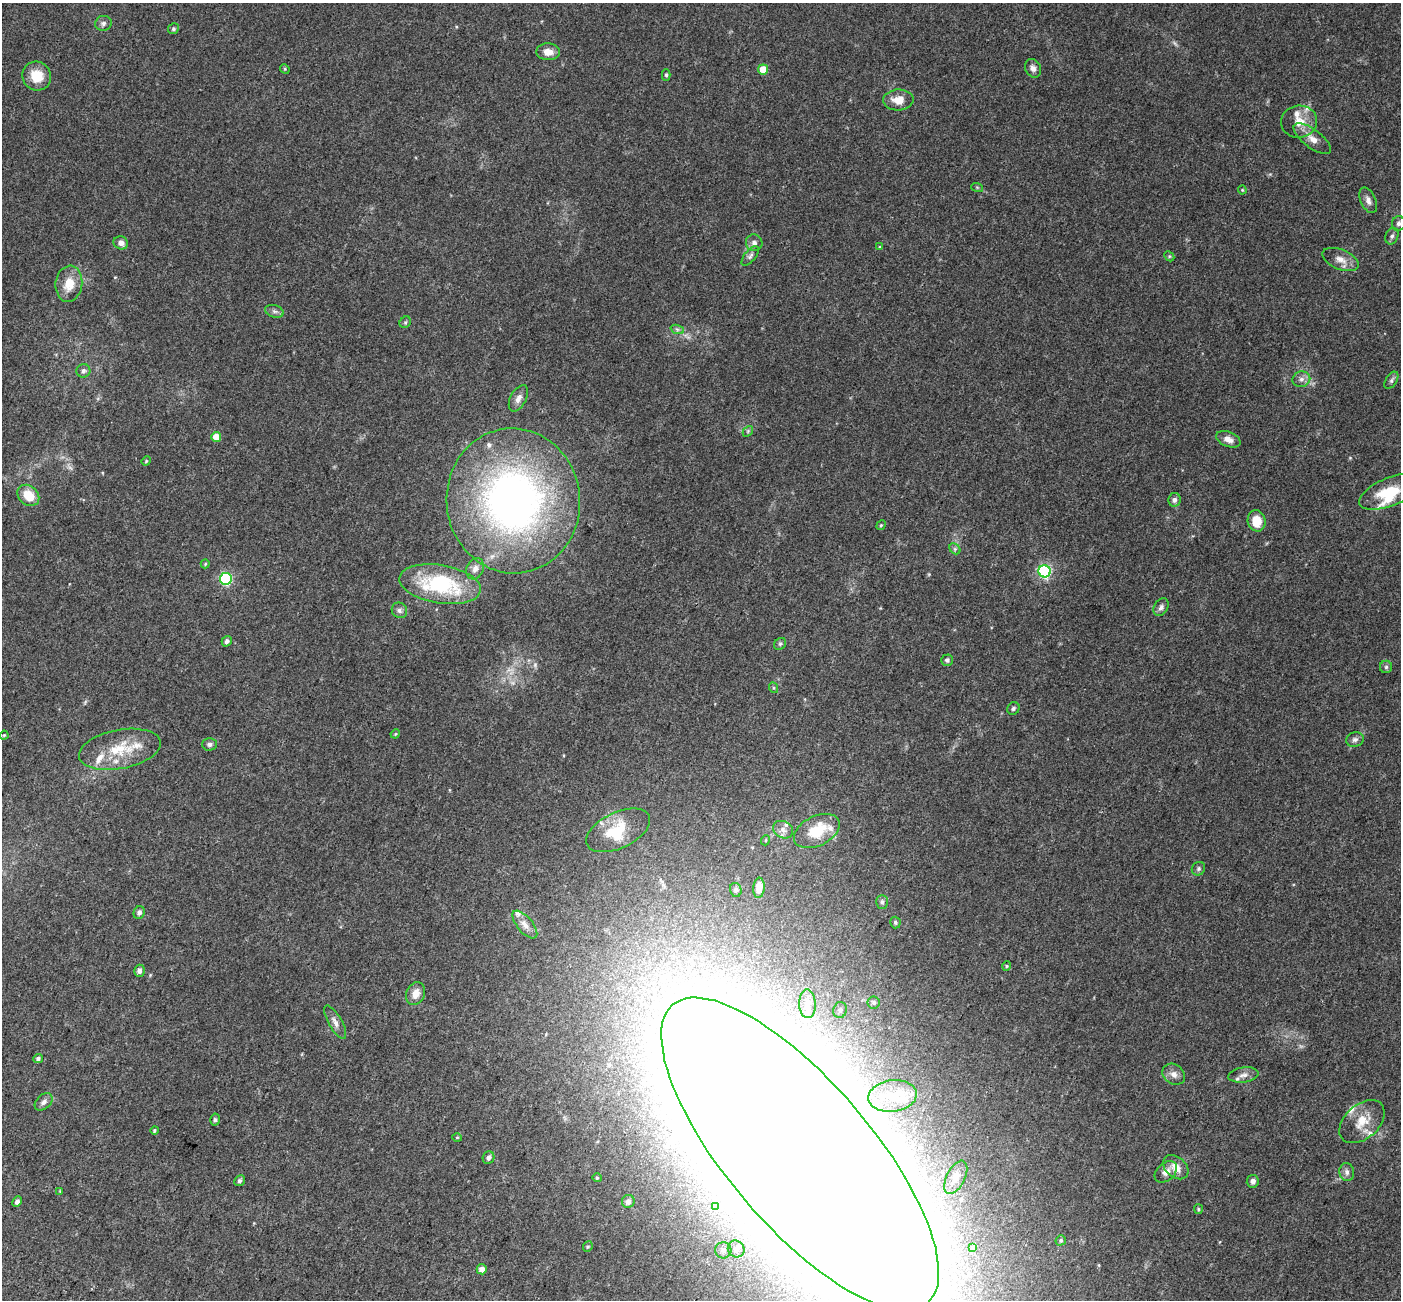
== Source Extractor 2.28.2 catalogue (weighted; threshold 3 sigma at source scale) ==
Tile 7 of 4 x 4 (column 3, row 2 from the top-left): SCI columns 2897-4295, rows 2989-4286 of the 5785 x 5911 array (HDU 1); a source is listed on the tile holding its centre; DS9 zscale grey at full resolution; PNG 1403 x 1302 px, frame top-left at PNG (2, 3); each listed source drawn as its Kron ellipse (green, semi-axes under 4 px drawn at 4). Shown black and unused: <1% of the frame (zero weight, under 3 of 5 exposures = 6% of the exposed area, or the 3 px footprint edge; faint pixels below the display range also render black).
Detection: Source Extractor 2.28.2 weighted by HDU 2 'WHT'; one run over the whole footprint, this tile lists its part. Background 0.0315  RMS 0.0028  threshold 0.0128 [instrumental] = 3 sigma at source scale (4.5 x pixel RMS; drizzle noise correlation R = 1.50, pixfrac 1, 0.0396/0.0396 arcsec/px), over >= 5 px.
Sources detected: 131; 2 too faint to see at this stretch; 9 inside a brighter object's white glare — neither listed nor drawn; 14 inside a brighter listed object's ellipse — not listed separately; the other 106 listed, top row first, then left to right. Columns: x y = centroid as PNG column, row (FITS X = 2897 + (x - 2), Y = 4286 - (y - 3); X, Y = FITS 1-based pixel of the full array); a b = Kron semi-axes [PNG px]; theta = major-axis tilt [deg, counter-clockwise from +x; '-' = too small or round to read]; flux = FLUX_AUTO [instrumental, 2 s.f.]
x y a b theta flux
103 23 8 7 - 0.9
173 29 6 5 - 0.42
548 52 12 8 -2 2.3
1033 68 9 7 -62 1.1
285 69 5 4 - 0.3
763 69 5 5 - 4.9
666 75 6 4 -90 0.4
37 76 15 14 - 5.1
898 100 15 10 3 3.3
1299 122 18 16 5 4.1
1312 139 22 9 -38 2.6
977 187 6 3 -19 0.3
1242 190 4 4 - 0.26
1368 200 13 7 -66 1.3
1399 223 7 6 - 0.77
1392 236 9 6 69 0.77
121 243 7 6 - 1.3
754 243 8 8 - 1.1
880 247 4 3 - 0.26
750 256 12 5 50 0.8
1169 256 6 4 -45 0.34
1340 259 19 10 -22 2.6
69 284 18 13 82 4.7
274 311 9 6 -18 0.83
405 322 6 5 - 0.42
677 329 7 4 -19 0.56
83 371 7 6 - 0.73
1301 379 9 8 - 1.2
1391 380 9 5 58 0.7
518 398 14 8 62 1.6
748 431 6 4 47 0.36
216 437 5 4 - 3.8
1228 439 13 7 -21 1.9
146 461 5 4 - 0.3
1391 492 33 14 22 10
28 495 12 9 -41 5.3
1174 500 7 6 - 0.92
513 501 72 66 -84 130
1257 521 11 9 -76 4.9
881 525 5 4 - 0.3
955 549 6 4 -46 0.48
205 564 4 4 - 0.31
475 569 11 8 69 1.5
1045 571 6 6 - 43
226 579 6 6 - 34
440 584 41 19 -10 23
1161 607 9 7 60 0.85
399 610 8 7 - 0.84
227 641 5 4 - 0.67
780 644 6 5 - 0.48
947 660 6 5 - 0.62
1386 667 6 6 - 0.54
774 688 5 3 - 0.29
1013 708 6 6 - 0.54
395 734 5 4 - 0.25
4 735 5 3 - 0.25
1355 739 9 7 13 0.96
210 744 7 6 - 0.69
120 749 41 19 11 10
618 830 34 18 25 8.3
783 830 10 8 -29 1.4
817 831 24 15 26 8.2
766 840 5 3 - 0.23
1198 869 7 6 - 0.6
759 888 10 5 86 1.9
736 890 7 5 -78 0.55
882 902 7 5 89 0.56
139 913 6 5 - 0.88
895 923 6 5 - 0.44
525 925 17 7 -50 1.9
1007 966 5 4 - 0.32
139 971 6 5 - 0.98
416 994 12 9 65 2.5
874 1002 6 6 - 0.52
807 1004 14 8 -88 1.9
840 1010 8 6 76 0.89
335 1022 19 6 -60 1.6
38 1058 5 4 - 0.61
1174 1074 12 9 -35 1.6
1243 1075 15 7 8 1.6
893 1096 24 16 7 7.6
44 1102 10 7 41 1.1
215 1120 6 4 -85 0.47
1362 1122 26 17 42 5.5
154 1130 4 3 - 0.36
457 1137 5 3 - 0.22
800 1154 196 72 -49 3000
488 1158 6 5 - 0.83
1176 1167 14 10 -42 2.9
1166 1172 13 8 42 1.8
1347 1172 9 7 -77 1
956 1177 18 9 63 2.3
597 1178 4 4 - 0.28
240 1181 5 5 - 0.59
1253 1181 6 6 - 0.96
60 1191 4 4 - 0.22
628 1201 6 6 - 1.1
17 1202 5 4 - 0.87
716 1206 4 3 - 0.32
1198 1209 5 4 - 0.33
1061 1240 5 5 - 0.44
588 1247 6 4 67 0.34
973 1248 4 4 - 0.49
736 1249 9 8 - 1.4
723 1250 8 8 - 1.1
482 1269 5 5 - 1.6
Isophote crosses this tile's border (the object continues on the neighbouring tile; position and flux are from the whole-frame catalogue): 1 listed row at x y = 800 1154